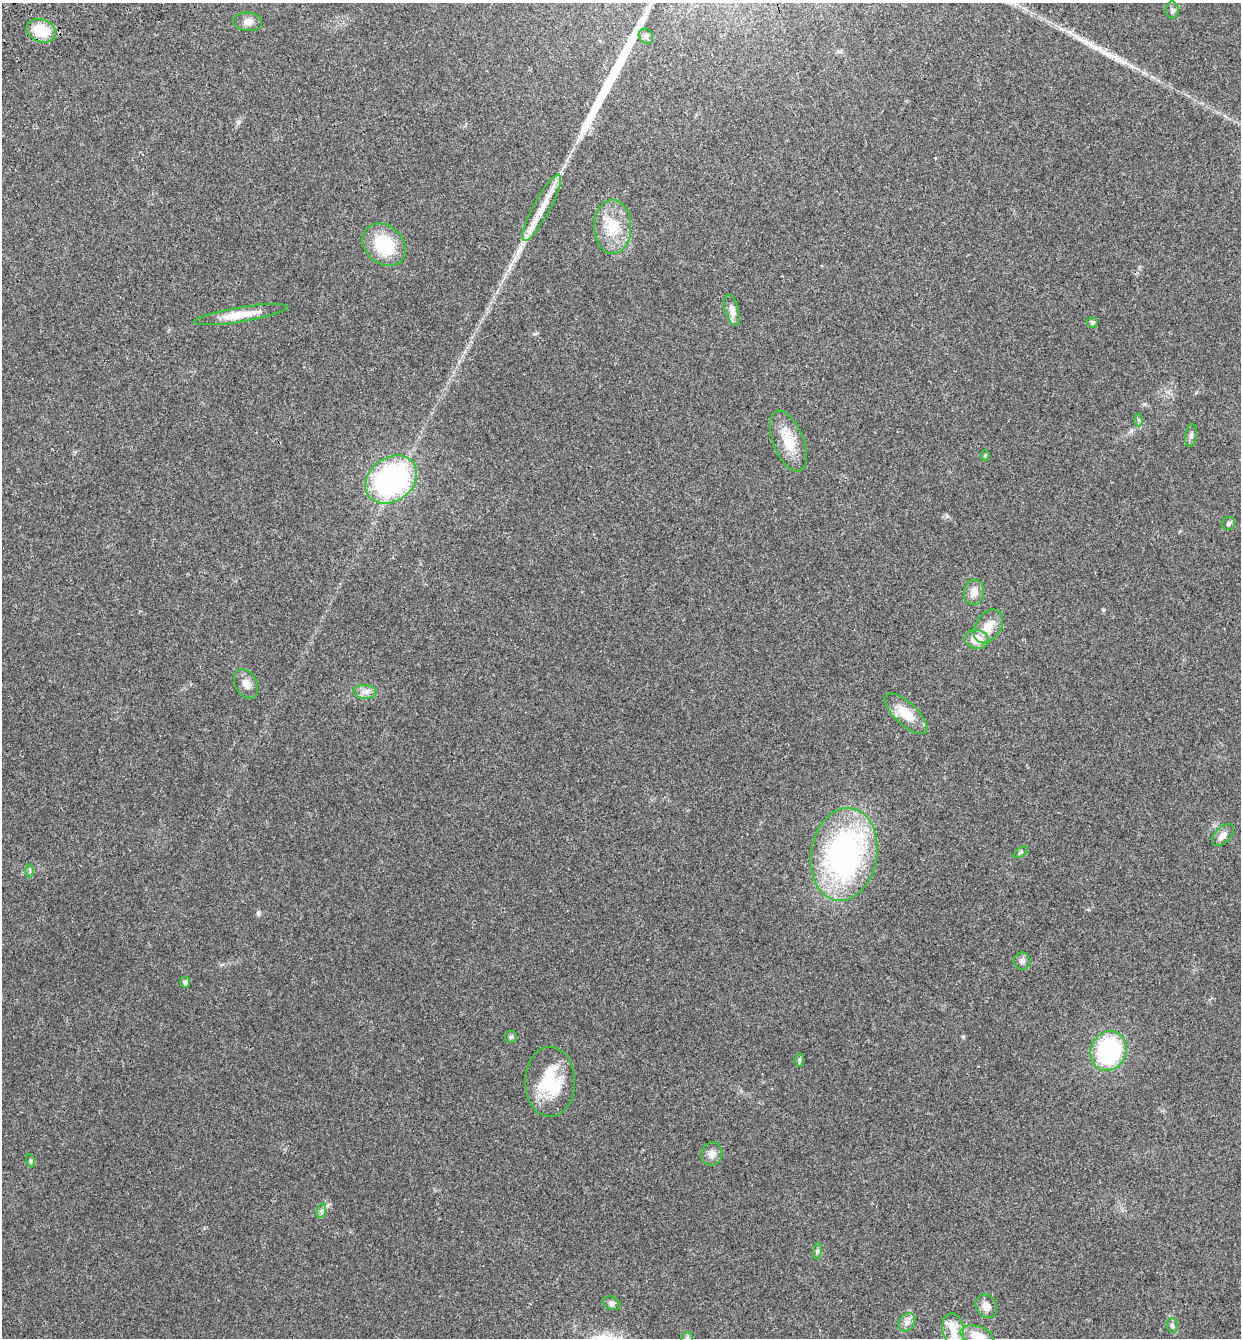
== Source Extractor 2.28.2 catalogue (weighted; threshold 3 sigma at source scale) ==
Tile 11 of 4 x 4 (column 3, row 3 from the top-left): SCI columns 2746-3984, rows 1457-2792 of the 5439 x 5585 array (HDU 1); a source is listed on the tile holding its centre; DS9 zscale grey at full resolution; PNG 1243 x 1340 px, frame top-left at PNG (2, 3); each listed source drawn as its Kron ellipse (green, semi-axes under 4 px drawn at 4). Shown black and unused: <1% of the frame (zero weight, under 3 of 4 exposures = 9% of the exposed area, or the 3 px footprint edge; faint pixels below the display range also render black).
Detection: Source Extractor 2.28.2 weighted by HDU 2 'WHT'; one run over the whole footprint, this tile lists its part. Background 0.0211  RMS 0.003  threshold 0.0134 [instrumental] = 3 sigma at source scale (4.5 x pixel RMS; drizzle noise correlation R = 1.50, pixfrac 1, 0.0396/0.0396 arcsec/px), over >= 5 px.
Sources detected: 49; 3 long thin detections or spike segments (spike, bleed or trail) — neither listed nor drawn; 3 inside a brighter listed object's ellipse — not listed separately; the other 43 listed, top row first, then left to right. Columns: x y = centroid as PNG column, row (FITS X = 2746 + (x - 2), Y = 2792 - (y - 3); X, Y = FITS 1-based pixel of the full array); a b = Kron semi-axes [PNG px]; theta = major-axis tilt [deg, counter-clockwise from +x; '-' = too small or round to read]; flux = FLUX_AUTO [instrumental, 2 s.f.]
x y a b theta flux
1172 10 8 6 90 0.91
248 22 14 9 -6 1.9
41 31 15 11 -20 9.3
646 36 8 6 -54 0.81
542 208 37 8 62 6.2
613 227 27 18 -89 9.2
384 245 24 19 -42 13
732 310 16 7 -75 2.1
241 315 47 7 9 6.4
1092 322 5 5 - 0.76
1139 420 6 4 -87 0.52
1191 435 11 6 81 0.97
788 441 32 15 -68 7.4
985 455 5 4 - 0.46
391 480 28 21 37 58
1229 523 7 6 - 0.67
974 592 13 10 83 2.7
988 626 18 12 56 4.3
977 639 12 9 -13 5.2
246 684 16 10 -60 2.4
365 692 11 7 -5 1.5
906 714 27 11 -43 6.6
1223 835 13 8 46 1.8
1021 852 8 4 35 0.52
844 854 47 33 80 71
30 871 6 4 -90 0.57
1022 961 8 8 - 1.2
185 982 5 5 - 0.9
511 1037 6 6 - 0.49
1109 1051 20 17 66 36
799 1060 7 4 83 0.53
550 1082 35 25 -90 16
712 1154 12 10 67 1.9
31 1161 7 4 -72 0.44
321 1211 7 4 71 0.65
817 1251 8 4 81 0.61
612 1303 9 6 -24 0.86
986 1306 12 10 -55 2.9
907 1322 9 7 56 1.4
1172 1325 7 5 -75 0.75
953 1330 16 10 -79 3.8
977 1336 17 9 -17 5.3
687 1338 6 6 - 0.63
Isophote crosses this tile's border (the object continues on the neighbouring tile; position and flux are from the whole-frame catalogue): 2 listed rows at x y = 977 1336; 687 1338
Unlisted compact peaks at least as high as the median listed source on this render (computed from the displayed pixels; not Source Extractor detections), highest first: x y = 258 913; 963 1037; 1103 610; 947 516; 239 122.